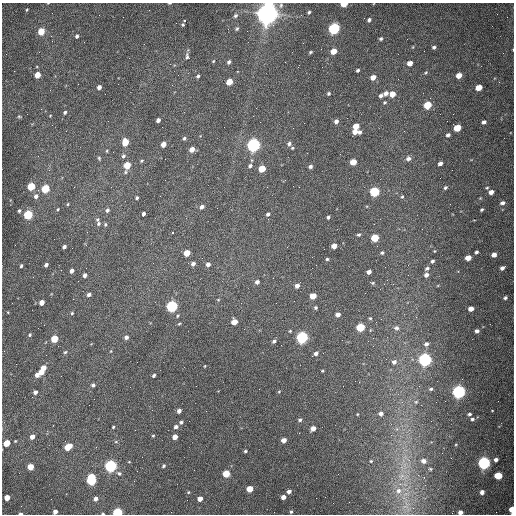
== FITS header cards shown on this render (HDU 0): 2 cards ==
NAXIS1  =                  512 /fastest changing axis
NAXIS2  =                  512 /next to fastest changing axis

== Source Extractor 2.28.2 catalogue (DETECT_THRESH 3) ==
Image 512 x 512 px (HDU 0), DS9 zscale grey, 1 PNG px = 1 image px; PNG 516 x 516 px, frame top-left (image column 1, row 512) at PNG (2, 3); no overlay
Background 1560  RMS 24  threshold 71.1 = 3 sigma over >= 5 px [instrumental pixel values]
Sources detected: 215; all 215 listed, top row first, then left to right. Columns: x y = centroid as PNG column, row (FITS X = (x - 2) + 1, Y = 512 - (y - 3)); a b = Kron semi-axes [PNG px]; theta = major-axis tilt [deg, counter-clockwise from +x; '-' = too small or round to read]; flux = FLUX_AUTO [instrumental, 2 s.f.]
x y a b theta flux
169 3 3 2 - 1.6e+03
269 4 6 3 6 3.9e+04
344 4 5 3 - 4.5e+04
27 10 3 2 - 1.5e+03
309 12 4 3 - 2.4e+03
267 13 8 7 - 2.1e+06
235 16 6 5 - 3.5e+03
369 20 5 4 - 3.9e+03
184 21 3 2 - 3.5e+03
183 25 3 3 - 1.8e+03
334 28 5 5 - 3.5e+05
237 29 6 4 57 2.7e+03
41 31 5 4 - 4.4e+04
51 36 3 3 - 1.5e+03
77 36 4 4 - 3.6e+03
381 39 4 3 - 2.9e+03
434 47 4 3 - 3.4e+03
321 49 2 2 - 7.8e+02
334 51 5 4 - 2.3e+04
310 52 4 2 - 1.9e+03
187 56 9 5 84 4.4e+03
213 61 4 3 - 1.5e+03
229 62 5 4 - 4.6e+03
410 63 5 4 - 1.3e+04
358 70 3 3 - 2.8e+03
426 72 6 4 44 2.0e+03
37 75 5 4 - 2.4e+04
459 75 5 4 - 1.8e+04
198 76 4 3 - 3.0e+03
373 77 5 4 - 1.3e+04
229 82 5 4 - 3.4e+04
99 87 4 4 - 7.6e+03
479 87 5 4 - 2.6e+04
329 93 4 4 - 2.5e+03
386 93 5 4 - 7.6e+03
105 94 2 2 - 6.7e+02
392 94 5 4 - 2.2e+04
381 95 4 4 - 4.3e+03
385 102 5 5 - 2.2e+03
428 105 5 4 - 6.7e+04
65 112 4 3 - 3.0e+03
19 116 5 3 - 1.5e+03
158 120 4 4 - 5.8e+03
336 121 5 4 - 6.2e+03
484 122 4 4 - 5.4e+03
356 126 5 4 - 2.6e+04
293 128 2 2 - 7.1e+02
457 128 5 4 - 4.9e+04
355 131 5 4 - 1.3e+04
360 132 4 4 - 4.3e+03
448 135 4 3 - 5.0e+03
184 138 4 4 - 2.8e+03
125 142 5 4 - 4.4e+04
163 144 5 4 - 1.5e+04
289 144 5 5 - 4.3e+03
253 145 6 5 - 6.9e+05
292 148 4 3 - 1.7e+03
192 149 5 4 - 1.3e+04
107 151 5 3 - 1.5e+03
123 156 5 4 - 3.5e+03
99 158 5 4 - 2.0e+03
408 159 6 5 - 5.8e+03
142 161 4 4 - 1.9e+03
353 162 5 4 - 2.9e+04
440 163 4 3 - 5.6e+03
127 165 6 4 70 4.2e+04
250 166 6 5 - 3.7e+03
310 166 4 4 - 4.2e+03
262 169 5 4 - 3.7e+04
31 186 5 4 - 7.0e+04
299 187 2 2 - 8.8e+02
445 188 4 3 - 2.9e+03
487 188 4 3 - 1.9e+03
45 189 5 4 - 8.2e+04
374 192 5 5 - 1.7e+05
491 192 5 4 - 9.0e+03
36 196 5 5 - 6.2e+03
402 197 4 4 - 1.7e+03
137 198 4 4 - 2.7e+03
502 203 6 5 - 5.6e+03
68 204 4 3 - 1.5e+03
202 207 5 4 - 6.2e+03
58 209 4 3 - 1.7e+03
107 210 5 5 - 4.2e+03
482 210 4 3 - 2.4e+03
19 211 4 3 - 2.5e+03
144 214 4 3 - 5.4e+03
268 214 4 4 - 3.8e+03
28 215 5 4 - 1.4e+05
328 217 4 3 - 3.1e+03
97 219 5 5 - 2.6e+03
98 223 6 5 - 3.2e+03
105 224 5 4 - 2.1e+03
173 232 3 3 - 3.7e+03
359 234 4 3 - 2.6e+03
375 238 5 4 - 6.6e+04
334 246 4 4 - 1.6e+04
64 247 4 3 - 4.4e+03
434 251 4 4 - 1.1e+03
476 252 4 3 - 3.2e+03
187 253 5 4 - 3.4e+04
382 253 4 3 - 2.6e+03
494 255 4 4 - 1.1e+04
468 258 5 4 - 1.9e+04
327 259 3 3 - 2.1e+03
432 261 3 3 - 3.3e+03
193 264 5 4 - 5.2e+03
208 264 5 4 - 6.8e+03
46 265 4 3 - 5.5e+03
21 266 3 3 - 2.7e+03
427 268 5 4 - 3.2e+03
502 268 5 4 - 6.0e+03
72 271 4 4 - 7.1e+03
369 272 4 4 - 6.5e+03
85 275 4 4 - 6.2e+03
426 275 5 4 - 6.8e+03
257 282 5 4 - 5.4e+03
373 283 5 4 - 2.0e+03
297 286 4 4 - 7.8e+03
89 295 5 4 - 5.3e+03
313 296 5 4 - 3.1e+04
505 298 5 4 - 3.3e+03
218 300 5 3 - 1.4e+03
42 302 4 4 - 1.4e+04
276 303 2 2 - 9.9e+02
172 306 5 5 - 3.5e+05
316 308 4 4 - 2.5e+03
471 309 5 4 - 1.2e+04
72 313 4 4 - 1.9e+03
338 314 4 4 - 1.0e+04
178 316 5 4 - 2.0e+03
370 318 4 4 - 1.9e+03
381 319 2 2 - 9.2e+02
234 322 5 4 - 2.3e+04
179 324 4 4 - 1.5e+03
360 327 5 4 - 1.0e+05
396 328 7 5 -4 4.5e+03
477 331 4 4 - 5.3e+03
30 335 4 4 - 2.3e+03
126 337 4 4 - 6.1e+03
302 337 5 5 - 4.3e+05
54 339 5 4 - 5.0e+04
274 341 5 3 - 3.7e+03
426 344 5 5 - 4.9e+03
111 351 4 3 - 1.3e+03
65 352 5 4 - 2.3e+03
316 353 4 4 - 6.0e+03
425 360 5 5 - 5.7e+05
394 362 6 5 - 5.6e+03
205 366 3 2 - 1.1e+03
43 368 4 4 - 1.6e+04
322 371 3 3 - 1.4e+03
41 372 5 4 - 1.5e+04
37 375 4 4 - 9.1e+03
154 375 4 3 - 3.0e+03
93 385 4 4 - 3.4e+03
431 389 5 4 - 2.7e+03
279 391 5 3 - 1.3e+03
35 392 4 4 - 5.7e+03
459 392 6 5 - 6.2e+05
416 402 5 5 - 2.3e+03
179 411 4 4 - 7.3e+03
492 411 3 2 - 1.0e+03
381 413 4 4 - 6.3e+03
357 414 4 2 - 1.2e+03
469 414 4 3 - 2.8e+03
472 419 5 4 - 3.2e+03
300 420 5 4 - 3.2e+03
181 422 4 4 - 2.7e+03
113 427 3 3 - 1.8e+03
176 427 4 4 - 4.8e+03
313 428 5 4 - 1.3e+04
153 436 3 3 - 1.6e+03
32 437 4 4 - 1.0e+04
175 437 4 4 - 1.4e+04
284 440 4 4 - 1.3e+04
116 442 5 3 - 1.7e+03
7 443 5 4 - 3.0e+04
456 444 4 3 - 1.2e+03
68 447 5 4 - 4.1e+04
245 451 4 3 - 2.4e+03
496 460 5 4 - 5.8e+03
371 461 4 4 - 1.9e+03
423 461 6 6 - 7.8e+03
129 462 4 2 - 1.2e+03
484 463 5 5 - 4.9e+05
110 466 5 5 - 4.5e+05
163 466 4 3 - 2.5e+03
30 467 5 4 - 2.7e+04
430 469 5 4 - 1.9e+03
119 473 7 5 -29 3.7e+03
226 473 5 4 - 4.2e+04
401 476 11 7 40 1.1e+04
498 476 5 5 - 4.4e+04
91 479 8 5 -88 1.7e+05
400 484 6 6 - 6.6e+03
250 489 5 4 - 3.2e+04
289 491 4 4 - 6.1e+03
398 491 10 9 - 1.4e+04
188 492 4 4 - 1.7e+03
482 492 5 4 - 5.8e+03
283 497 4 4 - 8.6e+03
7 498 4 4 - 1.9e+04
316 498 2 2 - 3.2e+03
96 499 5 4 - 7.0e+03
200 499 4 4 - 1.0e+04
405 506 12 6 9 1.1e+04
512 509 4 4 - 1.8e+04
55 512 4 4 - 7.2e+03
291 512 4 3 - 2.2e+03
460 512 4 4 - 6.2e+03
117 513 5 4 - 1.9e+05
21 514 4 2 - 4.2e+03
103 514 5 2 - 1.6e+03
513 514 3 2 - 5.4e+03
At the frame edge (FLAGS 8, measured only in part): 10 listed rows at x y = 169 3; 269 4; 344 4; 512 509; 55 512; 460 512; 117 513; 21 514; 103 514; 513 514